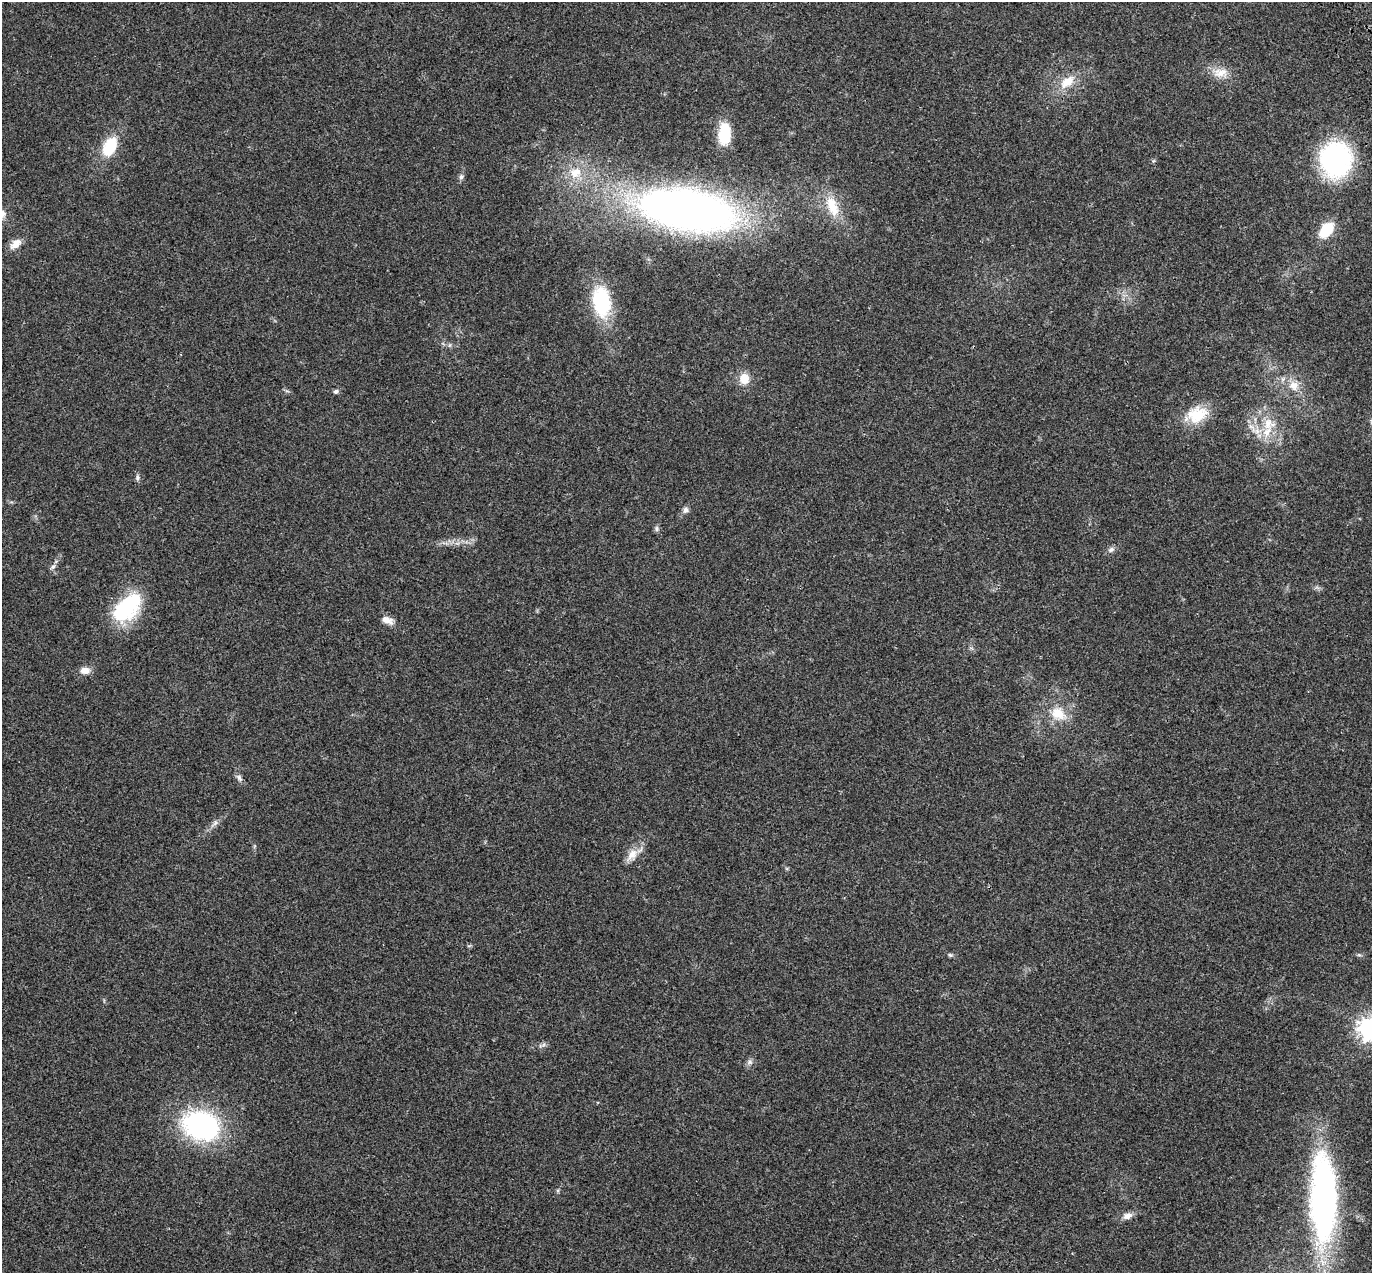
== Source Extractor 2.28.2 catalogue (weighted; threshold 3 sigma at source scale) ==
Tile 10 of 4 x 4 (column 2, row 3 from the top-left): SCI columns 1483-2852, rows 1490-2760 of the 5707 x 5572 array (HDU 1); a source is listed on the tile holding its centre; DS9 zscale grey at full resolution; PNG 1374 x 1275 px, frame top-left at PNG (2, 2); no overlay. Shown black and unused: <1% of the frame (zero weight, under 3 of 4 exposures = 9% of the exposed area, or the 3 px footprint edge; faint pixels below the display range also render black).
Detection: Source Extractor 2.28.2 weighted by HDU 2 'WHT'; one run over the whole footprint, this tile lists its part. Background 0.0222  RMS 0.003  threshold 0.0135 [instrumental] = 3 sigma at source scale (4.5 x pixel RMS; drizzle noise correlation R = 1.50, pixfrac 1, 0.0396/0.0396 arcsec/px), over >= 5 px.
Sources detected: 39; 1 inside a brighter listed object's ellipse — not listed separately; the other 38 listed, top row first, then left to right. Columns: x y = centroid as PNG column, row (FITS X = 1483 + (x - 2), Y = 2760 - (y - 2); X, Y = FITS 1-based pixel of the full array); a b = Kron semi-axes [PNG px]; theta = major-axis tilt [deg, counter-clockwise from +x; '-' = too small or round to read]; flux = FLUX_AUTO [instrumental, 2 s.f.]
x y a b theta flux
1220 73 23 13 -3 4.4
1067 82 22 12 39 6
725 134 21 11 88 13
110 147 22 13 61 11
1336 160 33 29 85 48
575 172 19 16 32 7
461 177 8 6 74 0.79
832 206 32 16 -70 8.4
687 209 80 34 -9 250
1326 230 15 10 50 10
16 244 16 9 39 2.9
601 302 36 20 -81 21
450 345 6 4 71 0.45
744 378 15 13 -85 3.8
1293 386 15 13 -33 4
336 391 7 6 - 0.68
1196 415 29 19 19 9.3
1269 424 19 17 -18 7.4
137 477 9 5 -89 0.72
686 510 7 7 - 1.1
656 529 9 4 -90 0.61
1111 550 10 7 25 1.1
53 567 9 5 45 0.81
127 608 38 22 48 23
387 620 18 9 -22 2.3
85 670 12 8 2 2.4
1058 714 24 17 -31 7.1
239 778 10 6 -59 1.1
215 823 14 5 46 1.3
632 855 21 12 55 3.7
950 955 6 5 - 0.5
1359 955 6 4 -18 0.45
1370 1028 8 8 - 240
542 1045 14 4 19 0.88
750 1062 8 7 - 1
201 1126 44 33 -20 44
1323 1199 99 28 -89 100
1127 1216 13 8 19 1.9
Overlapping masked pixels (flux is a lower limit): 1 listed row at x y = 1323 1199
Isophote crosses this tile's border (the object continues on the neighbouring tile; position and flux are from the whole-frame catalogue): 1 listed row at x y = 1370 1028